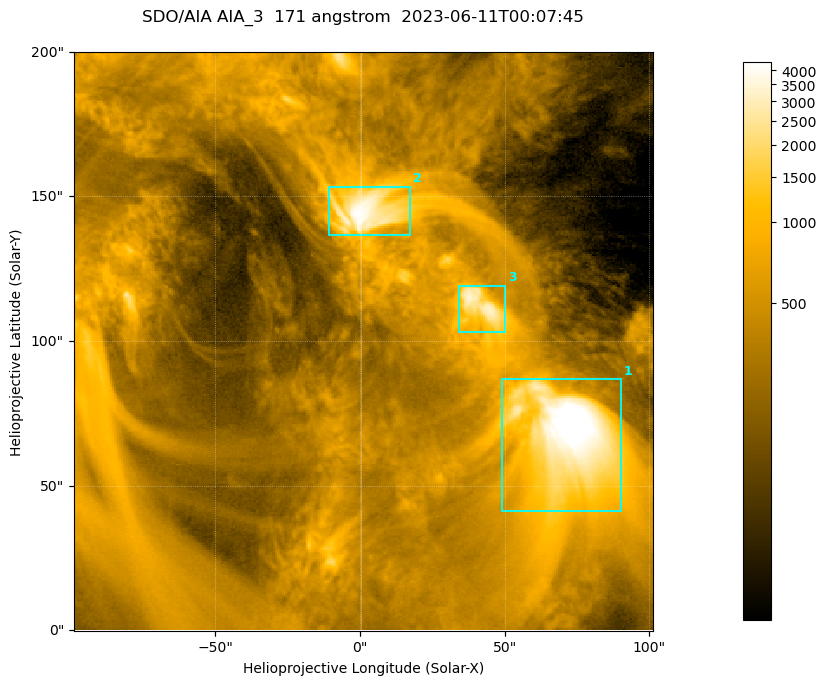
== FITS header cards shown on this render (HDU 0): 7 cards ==
TELESCOP= 'SDO/AIA '           / For AIA: SDO/AIA
INSTRUME= 'AIA_3   '           / For AIA: AIA_ATA1, AIA_ATA2, AIA_ATA3 or AIA_AT
WAVELNTH=                  171 / [angstrom] Wavelength
WAVEUNIT= 'angstrom'           / Wavelength unit: angstrom
DATE-OBS= '2023-06-11T00:07:45.351' / [ISO] Date when observation started; ISO 8
CTYPE1  = 'HPLN-TAN'           / CTYPE1; Typically HPLN
CTYPE2  = 'HPLT-TAN'           / CTYPE2; Typically HPLT

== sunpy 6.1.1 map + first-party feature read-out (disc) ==
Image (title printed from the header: SDO/AIA AIA_3  171 angstrom  2023-06-11T00:07:45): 334 x 334 px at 0.599 arcsec/px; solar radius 945 arcsec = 1577 px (partial field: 1.4% of the solar disc is inside the frame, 100% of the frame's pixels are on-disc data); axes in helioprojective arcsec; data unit not stated in the header (colour bar unlabelled)
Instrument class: DISC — disc imager (sunpy class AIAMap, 171 A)
Bright regions (active regions / flare kernels): reference = the on-disc median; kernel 3 px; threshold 5 sigma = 1103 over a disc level ~358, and >= 1.15x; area >= 111 px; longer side >= 4 px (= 2.4 arcsec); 3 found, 3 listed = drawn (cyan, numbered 1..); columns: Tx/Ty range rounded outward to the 2 arcsec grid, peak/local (2 s.f.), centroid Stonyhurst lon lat
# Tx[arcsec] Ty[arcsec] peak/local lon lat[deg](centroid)
1 48..92 40..88 15 +4 +4
2 -12..18 136..154 12 +0 +9
3 34..50 102..120 9.2 +3 +7